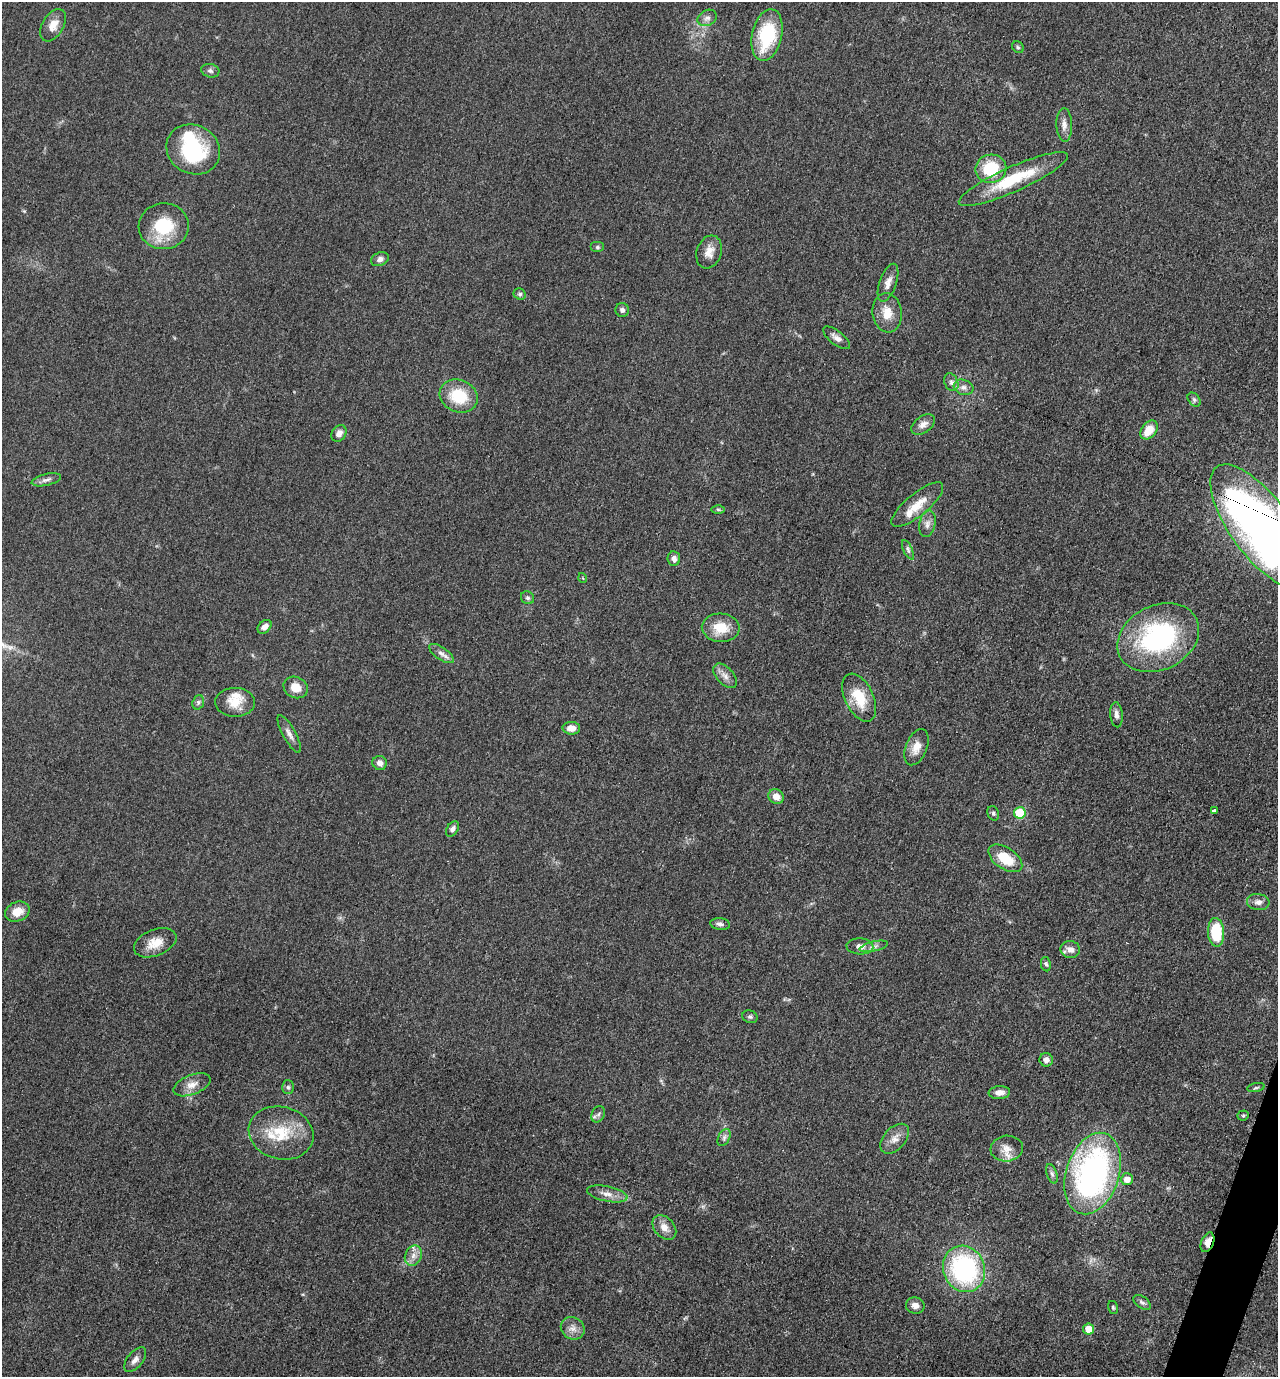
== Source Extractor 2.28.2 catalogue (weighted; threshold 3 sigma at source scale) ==
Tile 6 of 4 x 4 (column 2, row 2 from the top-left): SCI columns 1554-2829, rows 2763-4137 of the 5530 x 5520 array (HDU 1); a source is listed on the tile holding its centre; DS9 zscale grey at full resolution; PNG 1280 x 1379 px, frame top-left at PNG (2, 2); each listed source drawn as its Kron ellipse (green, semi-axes under 4 px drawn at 4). Shown black and unused: <1% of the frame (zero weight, under 3 of 5 exposures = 1% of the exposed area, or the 3 px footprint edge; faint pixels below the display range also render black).
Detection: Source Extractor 2.28.2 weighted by HDU 2 'WHT'; one run over the whole footprint, this tile lists its part. Background 0.0497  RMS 0.0056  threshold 0.025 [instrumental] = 3 sigma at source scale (4.5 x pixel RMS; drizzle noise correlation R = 1.50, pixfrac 1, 0.05/0.05 arcsec/px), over >= 5 px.
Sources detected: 93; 1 inside a brighter object's white glare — neither listed nor drawn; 3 inside a brighter listed object's ellipse — not listed separately; the other 89 listed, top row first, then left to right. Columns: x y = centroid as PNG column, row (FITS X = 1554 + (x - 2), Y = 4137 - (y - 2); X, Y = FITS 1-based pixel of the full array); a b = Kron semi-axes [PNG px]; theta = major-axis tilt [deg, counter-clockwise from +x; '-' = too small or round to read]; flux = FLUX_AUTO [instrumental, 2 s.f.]
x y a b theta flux
707 18 10 7 27 2.5
53 25 18 10 59 6
767 35 26 15 77 33
1018 47 6 5 - 0.86
210 71 9 6 -14 1.7
1064 125 17 8 -88 3.7
193 149 27 24 -28 44
991 169 15 14 - 24
1013 179 59 12 24 29
164 226 25 23 4 25
597 247 7 5 0 1
709 252 17 12 71 5.9
380 259 9 6 25 2.4
888 283 20 8 71 4.4
520 294 6 5 - 1.1
622 310 7 6 - 1.7
887 313 19 14 -83 9.1
837 338 16 7 -38 3.2
951 382 9 6 -65 2.1
963 387 10 7 -18 2.7
459 396 19 16 -22 21
1194 400 8 5 -50 1.3
923 424 13 8 36 3.7
1149 430 10 7 52 9.6
339 433 9 6 53 3.3
46 480 15 6 13 2.4
917 505 32 11 39 10
718 509 6 4 -1 0.86
927 524 13 8 78 3.3
1261 527 74 30 -54 360
908 550 10 4 -64 1.4
674 559 7 6 - 2.7
583 578 5 3 - 0.48
528 598 7 6 - 1.5
265 627 8 5 43 3.1
721 628 19 14 -4 12
1158 638 43 32 26 85
442 654 14 6 -34 2.9
725 676 15 8 -46 3.7
296 687 12 10 -25 7.1
859 698 26 14 -64 16
198 702 7 5 71 1.3
235 702 20 14 -1 9.5
1116 715 12 6 -85 2.7
571 728 9 6 -3 4.7
289 734 21 6 -61 3.4
916 747 19 10 68 6.6
380 763 7 7 - 2.7
776 797 8 7 - 4.6
1214 811 4 3 - 1.8
993 813 7 5 -71 1.2
1020 813 6 5 - 25
452 829 8 5 56 1.9
1005 858 19 10 -34 16
1258 902 11 8 -7 3.1
17 912 13 9 23 7.6
720 924 9 6 -8 2
1216 932 14 8 -87 27
155 943 22 13 21 8.9
860 946 13 8 -4 3.3
874 946 14 5 13 2.3
1070 949 10 8 -11 3.8
1046 964 7 5 -79 1.1
750 1017 8 6 -22 1.2
1046 1060 7 6 - 2.2
192 1085 19 9 22 5.3
288 1087 7 6 - 1.3
1256 1088 9 3 11 0.93
999 1093 11 6 5 3.8
598 1114 8 6 67 1.6
1243 1115 6 5 - 0.8
281 1133 33 26 -15 25
724 1137 9 5 64 1.6
895 1139 17 11 48 5
1007 1149 16 13 6 6.4
1093 1173 42 26 72 150
1052 1174 10 5 -71 1.6
1127 1179 6 6 - 5.4
607 1194 20 7 -12 4.9
664 1227 14 10 -47 5
1208 1242 10 6 68 5.7
413 1256 10 8 67 3.5
964 1269 23 20 -67 79
1142 1302 10 5 -36 1.6
915 1305 9 8 - 3.3
1113 1307 6 5 - 0.9
573 1328 12 10 -32 4.1
1088 1329 5 5 - 7.7
135 1360 14 7 50 3.2
Overlapping masked pixels (flux is a lower limit): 2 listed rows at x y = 1261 527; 1208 1242
Isophote crosses this tile's border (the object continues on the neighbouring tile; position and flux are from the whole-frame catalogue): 1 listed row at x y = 1261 527